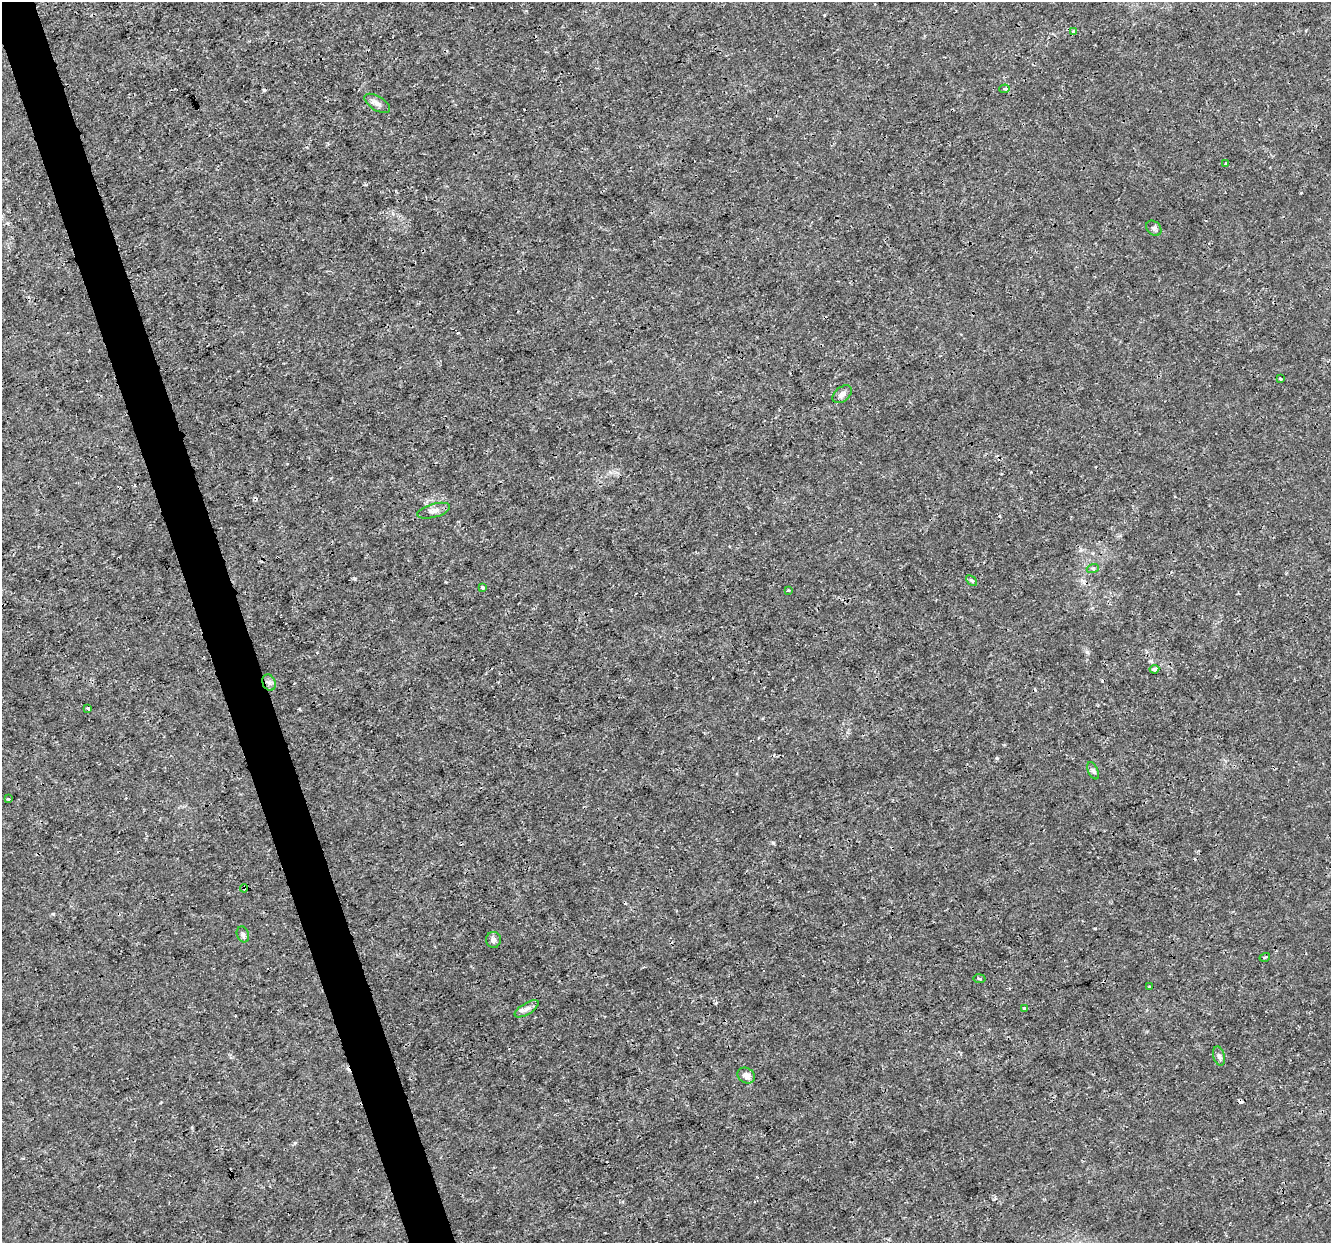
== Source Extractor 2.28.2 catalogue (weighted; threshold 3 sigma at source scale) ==
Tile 11 of 4 x 4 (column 3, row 3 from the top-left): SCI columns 2660-3988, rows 1302-2542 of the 5320 x 5137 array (HDU 1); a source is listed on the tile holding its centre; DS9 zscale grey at full resolution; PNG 1333 x 1245 px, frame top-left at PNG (2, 2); each listed source drawn as its Kron ellipse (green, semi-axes under 4 px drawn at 4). Shown black and unused: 4% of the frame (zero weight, under 3 of 4 exposures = <1% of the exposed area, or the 3 px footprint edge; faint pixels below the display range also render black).
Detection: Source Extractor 2.28.2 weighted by HDU 2 'WHT'; one run over the whole footprint, this tile lists its part. Background 0.00347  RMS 8.4e-04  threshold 0.00379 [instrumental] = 3 sigma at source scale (4.5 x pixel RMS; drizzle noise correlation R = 1.50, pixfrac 1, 0.0396/0.0396 arcsec/px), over >= 5 px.
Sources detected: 34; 7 cosmic-ray / hot-pixel residue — neither listed nor drawn; the other 27 listed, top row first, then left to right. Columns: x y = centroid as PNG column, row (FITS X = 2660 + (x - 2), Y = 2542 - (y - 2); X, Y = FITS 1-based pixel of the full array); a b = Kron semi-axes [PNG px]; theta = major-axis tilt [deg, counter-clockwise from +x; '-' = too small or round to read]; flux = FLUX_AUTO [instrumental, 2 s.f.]
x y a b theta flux
1074 32 4 3 - 0.26
1005 89 5 4 - 0.13
377 103 14 7 -31 0.43
1226 163 3 2 - 0.09
1154 228 8 6 -45 0.23
1280 379 3 3 - 0.21
842 394 11 7 40 0.42
434 511 17 6 15 0.5
1093 568 6 4 18 0.11
971 581 6 4 -45 0.13
483 587 4 3 - 0.37
788 590 3 2 - 0.11
1154 669 5 4 - 0.26
269 683 8 6 -69 0.32
88 708 4 3 - 0.36
1093 771 9 5 -65 0.22
8 799 3 2 - 0.14
244 888 4 3 - 0.55
243 934 8 6 -71 0.2
493 940 8 7 - 0.31
1265 957 5 3 - 0.1
980 979 6 4 -8 0.12
1149 987 2 2 - 0.072
1024 1008 3 3 - 0.23
527 1009 14 5 31 0.39
1219 1056 10 5 -75 0.24
746 1076 9 7 -29 0.52
Overlapping masked pixels (flux is a lower limit): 1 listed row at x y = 244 888
Unlisted compact peaks at least as high as the median listed source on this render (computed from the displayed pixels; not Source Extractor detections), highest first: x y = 997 758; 1087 652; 773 843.